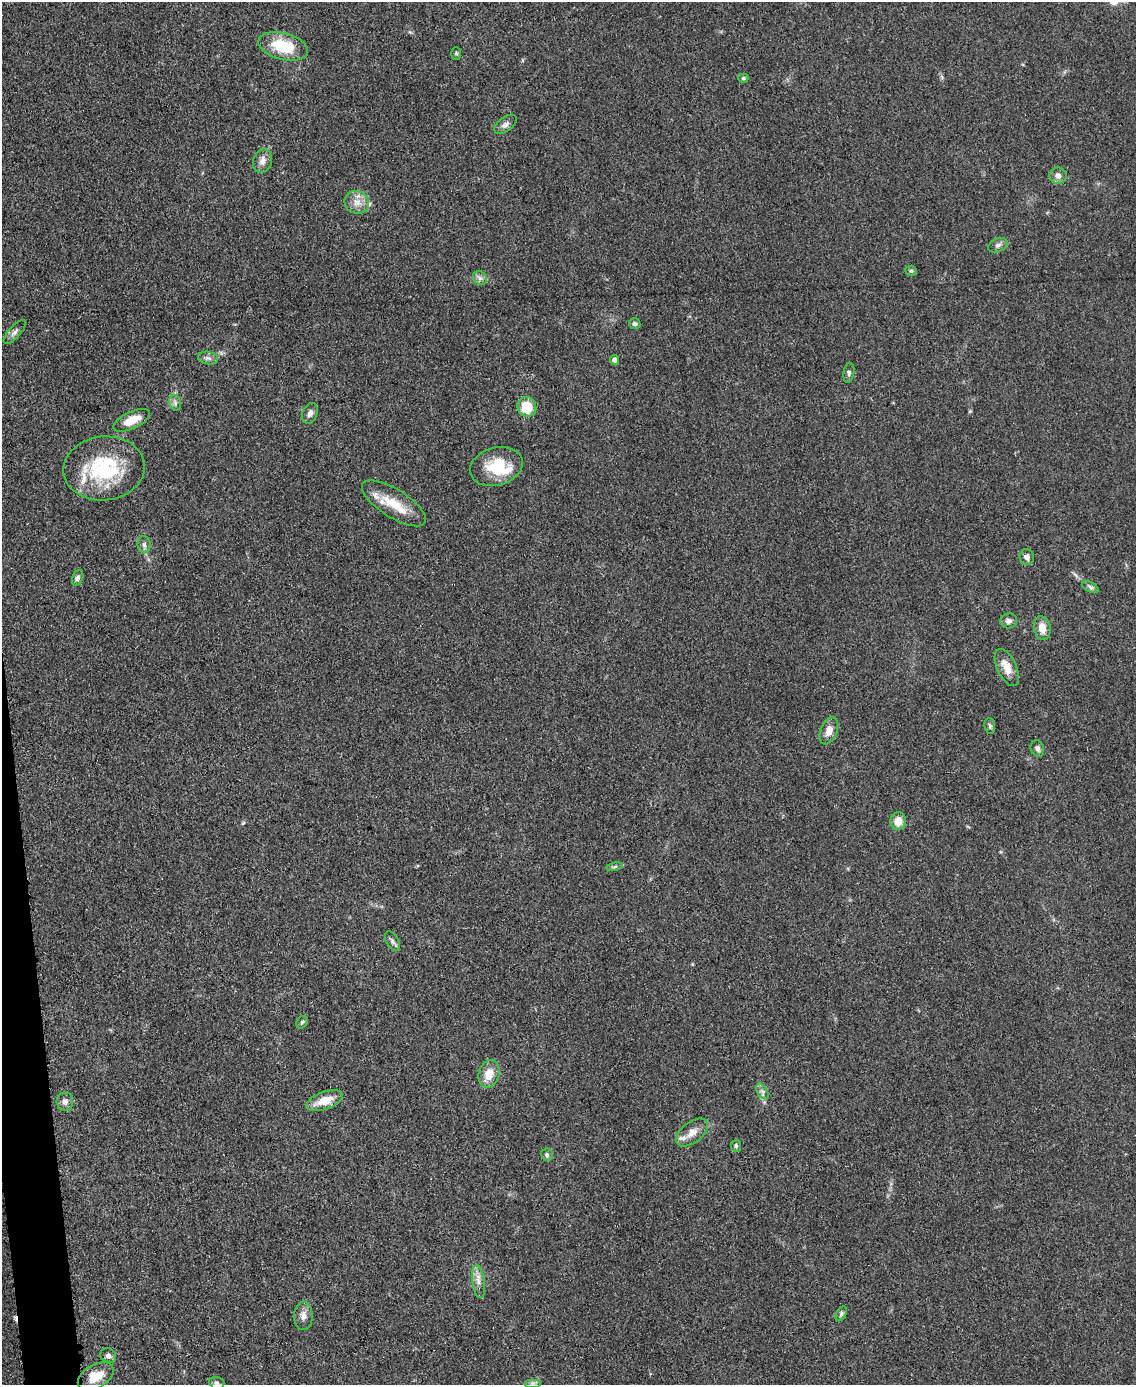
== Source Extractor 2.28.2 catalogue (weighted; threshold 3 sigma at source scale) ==
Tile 7 of 4 x 3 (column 3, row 2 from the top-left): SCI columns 2270-3403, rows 1626-3008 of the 4543 x 4526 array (HDU 1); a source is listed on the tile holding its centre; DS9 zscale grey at full resolution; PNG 1138 x 1387 px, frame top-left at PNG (2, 2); each listed source drawn as its Kron ellipse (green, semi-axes under 4 px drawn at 4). Shown black and unused: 2% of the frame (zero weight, under 3 of 5 exposures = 1% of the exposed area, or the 3 px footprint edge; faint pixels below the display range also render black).
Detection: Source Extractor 2.28.2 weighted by HDU 2 'WHT'; one run over the whole footprint, this tile lists its part. Background 0.0622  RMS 0.006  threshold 0.0271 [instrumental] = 3 sigma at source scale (4.5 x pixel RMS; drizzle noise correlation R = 1.50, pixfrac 1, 0.05/0.05 arcsec/px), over >= 5 px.
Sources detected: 55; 1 cosmic-ray / hot-pixel residue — neither listed nor drawn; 4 inside a brighter listed object's ellipse — not listed separately; the other 50 listed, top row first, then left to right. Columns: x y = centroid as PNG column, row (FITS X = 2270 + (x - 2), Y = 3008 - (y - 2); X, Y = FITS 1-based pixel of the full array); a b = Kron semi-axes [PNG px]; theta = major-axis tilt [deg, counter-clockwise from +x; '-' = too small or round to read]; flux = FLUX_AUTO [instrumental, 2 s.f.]
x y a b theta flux
283 46 25 13 -14 24
456 54 6 5 - 0.93
743 78 5 4 - 1
505 124 13 7 36 2.5
262 161 12 9 74 3.8
1058 176 8 8 - 3.1
357 202 12 11 - 5.8
998 245 10 6 24 2.2
911 271 6 5 - 1.2
480 278 7 6 - 2.1
635 324 6 5 - 1.6
15 332 15 6 48 2.4
208 358 10 6 -10 2.2
614 360 5 4 - 2.4
849 373 10 5 81 1.5
175 403 8 5 -71 1.6
527 407 10 9 - 14
310 413 11 7 65 2.7
132 420 20 8 25 10
496 467 27 19 16 21
104 468 41 32 7 49
394 503 37 14 -32 17
144 545 8 6 -89 1.9
1027 557 8 7 - 2.5
78 578 8 5 69 1.8
1090 587 9 5 -28 1.4
1009 621 8 7 - 2.4
1042 628 12 8 -80 6.8
1007 667 20 9 -65 8.3
990 726 8 5 -84 1.2
829 731 14 8 69 5.2
1037 748 8 6 -69 2
898 821 9 8 - 7.2
615 867 8 4 10 1.2
392 941 10 6 -61 2
302 1022 7 5 60 1.1
489 1074 14 10 76 8.9
762 1091 8 5 -58 1.8
325 1101 19 9 20 11
65 1102 9 8 - 3
692 1133 18 10 38 5.8
736 1146 6 5 - 1.4
547 1155 6 5 - 1.5
478 1281 17 6 -82 4.1
841 1314 8 5 62 1.3
303 1316 14 9 89 4.1
108 1355 8 6 -32 2
96 1376 20 11 29 13
217 1383 8 5 -16 1.4
532 1383 8 4 0 1.6